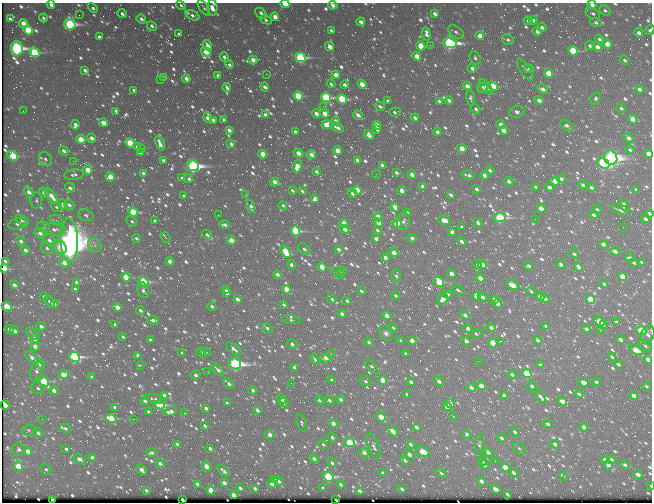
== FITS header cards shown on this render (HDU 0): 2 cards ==
NAXIS1  =                  650 / Width of table row in bytes
NAXIS2  =                  500 / Number of rows in table

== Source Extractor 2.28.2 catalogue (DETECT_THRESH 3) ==
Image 650 x 500 px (HDU 0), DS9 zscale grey, 1 PNG px = 1 image px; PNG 654 x 504 px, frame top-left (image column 1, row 500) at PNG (2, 3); each listed source drawn as its Kron ellipse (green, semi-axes under 4 px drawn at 4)
Background 389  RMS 2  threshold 6.06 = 3 sigma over >= 5 px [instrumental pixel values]
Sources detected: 1106; of the 1106, the 500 brightest by FLUX_AUTO listed and drawn (606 fainter detections omitted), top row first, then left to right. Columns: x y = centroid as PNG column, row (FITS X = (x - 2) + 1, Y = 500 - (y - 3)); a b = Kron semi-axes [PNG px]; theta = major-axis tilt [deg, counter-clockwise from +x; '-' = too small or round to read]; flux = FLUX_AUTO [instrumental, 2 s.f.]
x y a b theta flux
285 4 4 3 - 2300
51 5 4 3 - 620
181 5 5 4 - 310
333 5 5 4 - 860
592 5 4 4 - 740
93 8 5 4 - 350
204 8 9 4 -55 310
212 8 8 5 -89 1500
605 10 6 4 -33 320
261 13 6 4 -46 540
122 14 5 4 - 490
435 14 4 3 - 600
593 14 7 5 -26 360
79 15 2 2 - 290
192 15 7 4 -28 460
275 17 4 3 - 1200
43 18 4 3 - 290
10 19 4 3 - 380
141 19 5 4 - 500
266 20 6 4 -25 370
533 20 4 3 - 410
528 21 4 4 - 350
361 22 4 3 - 610
23 23 4 3 - 1500
596 23 6 4 -16 320
70 24 6 5 - 24000
152 26 5 4 - 440
542 27 4 3 - 450
28 30 5 4 - 7100
331 30 4 3 - 290
650 30 5 4 - 300
537 31 4 4 - 760
456 32 9 5 -34 420
639 33 4 4 - 630
179 34 4 3 - 310
426 34 7 3 -82 600
480 36 4 4 - 1500
99 37 4 3 - 540
599 39 5 4 - 440
508 40 6 5 - 330
450 43 7 5 -11 32000
607 44 4 4 - 2100
207 45 6 4 -59 860
430 45 3 2 - 510
421 46 5 4 - 4400
590 46 5 4 - 420
330 47 5 3 - 1300
597 47 5 4 - 930
17 48 7 6 - 35000
573 51 5 4 - 8100
34 52 5 4 - 9800
206 52 5 4 - 1900
417 56 4 4 - 1900
224 57 4 3 - 380
300 57 5 4 - 19000
475 58 7 5 -68 370
253 60 4 4 - 1300
625 60 5 4 - 320
229 65 4 3 - 300
472 68 4 3 - 640
529 69 5 4 - 420
85 70 4 3 - 510
525 70 12 5 -56 740
548 73 5 4 - 3600
266 74 2 2 - 970
336 75 4 3 - 1800
218 76 4 3 - 740
164 77 4 3 - 480
186 79 4 3 - 780
160 80 3 2 - 310
331 84 4 3 - 290
362 84 5 3 - 2000
344 85 4 3 - 490
467 86 4 3 - 1300
493 86 5 4 - 5600
227 87 4 3 - 500
265 87 4 3 - 500
486 87 9 4 -50 650
482 88 5 5 - 740
543 89 5 4 - 750
639 89 4 3 - 750
134 90 4 3 - 330
298 96 5 4 - 7400
326 97 5 4 - 16000
471 98 8 4 -78 370
596 98 6 4 60 300
342 99 5 4 - 10000
449 100 4 3 - 530
539 100 5 4 - 930
388 101 4 3 - 590
439 101 4 3 - 370
323 106 2 2 - 380
380 106 5 4 - 350
621 108 4 3 - 390
476 109 5 4 - 360
23 111 2 2 - 290
116 111 4 3 - 530
395 112 6 3 15 310
517 112 7 6 - 690
316 113 4 3 - 1000
325 113 4 3 - 2000
265 115 4 3 - 480
358 115 5 3 - 680
208 118 5 4 - 1000
415 118 4 3 - 540
632 119 5 4 - 1600
213 120 4 3 - 510
224 120 4 3 - 320
335 121 4 3 - 810
103 123 4 3 - 1700
501 124 4 3 - 1000
75 125 5 4 - 730
326 125 5 4 - 2500
377 125 4 3 - 1700
567 126 7 4 -37 510
337 127 7 4 -29 670
377 129 4 3 - 320
229 130 4 3 - 730
503 130 4 4 - 1400
295 131 4 3 - 280
437 132 4 3 - 520
369 135 5 4 - 940
92 138 4 3 - 880
629 138 5 4 - 720
81 140 5 4 - 4300
130 143 5 4 - 5300
160 143 7 3 -67 690
231 144 4 3 - 440
137 147 4 3 - 380
142 148 2 2 - 1400
462 148 5 4 - 2300
630 150 4 4 - 310
64 151 5 3 - 560
337 151 4 3 - 2500
140 153 4 3 - 360
298 153 5 3 - 1400
263 154 4 3 - 2200
311 154 5 4 - 1000
648 154 4 3 - 2200
13 156 6 4 -45 8200
611 158 7 6 - 71000
45 159 7 6 - 470
163 160 4 3 - 400
357 160 4 3 - 590
73 161 2 2 - 490
603 163 6 4 -31 32000
382 165 4 3 - 680
193 166 6 5 - 37000
297 166 6 4 79 1800
88 170 5 4 - 2800
490 170 4 3 - 370
316 172 4 3 - 350
396 172 4 3 - 420
143 173 4 3 - 600
376 174 4 3 - 290
74 175 10 5 8 440
412 175 4 3 - 1200
468 175 7 3 -16 490
484 175 4 3 - 860
110 177 4 4 - 3200
182 178 4 3 - 360
189 179 4 3 - 300
561 179 4 4 - 710
509 181 5 4 - 540
555 181 5 4 - 1900
275 182 4 3 - 1500
583 185 4 3 - 540
422 186 4 3 - 770
536 187 4 3 - 320
549 187 4 3 - 960
591 187 4 3 - 500
70 188 5 4 - 550
476 189 4 3 - 430
292 190 4 3 - 320
357 190 4 3 - 2400
636 190 4 3 - 280
302 191 4 3 - 290
402 191 4 3 - 1800
29 192 6 4 -58 1000
44 193 6 4 -46 640
352 193 5 4 - 420
246 195 3 2 - 460
451 195 4 3 - 460
52 196 9 4 -53 1600
184 196 4 3 - 310
315 199 4 4 - 690
36 200 8 6 86 380
63 205 6 4 -47 730
69 205 5 4 - 530
283 205 4 3 - 320
624 205 6 4 -78 890
56 207 6 4 -35 290
251 207 7 4 -75 480
395 207 4 3 - 1700
541 208 4 3 - 2200
597 209 4 3 - 280
621 210 10 5 -21 450
133 212 5 4 - 7800
407 213 4 3 - 470
649 213 4 3 - 290
86 215 8 5 -18 380
218 215 2 2 - 350
594 215 4 3 - 470
378 217 4 3 - 2600
500 218 6 4 3 18000
535 219 2 2 - 280
645 219 4 3 - 680
22 220 7 4 -37 330
56 220 6 5 - 290
444 220 6 4 -13 2000
132 221 6 5 - 330
155 221 4 3 - 310
403 221 8 6 88 440
344 223 4 4 - 2200
378 223 5 4 - 2100
397 223 5 4 - 5800
478 223 5 4 - 730
18 224 11 5 13 760
225 225 5 4 - 490
44 227 6 5 - 340
462 227 4 3 - 390
623 227 2 2 - 690
54 229 11 6 -2 910
345 229 5 4 - 750
377 230 5 4 - 370
295 231 5 4 - 13000
452 232 4 3 - 830
40 233 6 5 - 750
207 235 6 4 -40 540
166 237 6 2 -53 340
136 238 4 3 - 310
412 238 4 3 - 670
376 239 4 3 - 610
49 240 6 5 - 650
69 240 22 8 -88 260000
231 240 4 3 - 1800
21 241 5 4 - 590
461 241 5 3 - 740
603 244 4 3 - 1000
95 245 7 6 - 470
61 247 7 5 -65 4800
47 248 6 5 - 400
304 249 6 4 -35 340
338 249 4 3 - 730
25 250 4 3 - 710
615 251 5 3 - 1100
286 252 7 4 -58 6300
394 253 4 3 - 2800
574 254 5 4 - 320
385 257 4 3 - 740
630 258 4 3 - 390
5 261 4 3 - 440
170 261 4 3 - 1500
642 262 4 3 - 320
64 263 5 4 - 1200
634 263 4 3 - 360
291 264 4 3 - 450
477 264 5 4 - 450
483 264 4 3 - 740
561 264 4 3 - 500
528 266 4 4 - 490
322 267 4 3 - 2500
578 267 5 3 - 1500
3 269 4 4 - 7200
342 271 4 3 - 360
338 273 7 4 -42 340
451 273 4 3 - 1200
277 275 4 3 - 790
396 276 6 5 - 370
622 276 4 3 - 3000
126 277 4 4 - 4800
480 278 5 3 - 1600
77 282 4 3 - 660
144 282 5 4 - 13000
439 282 5 4 - 6700
604 284 4 3 - 320
14 285 4 3 - 640
512 285 6 4 -31 2800
75 289 4 3 - 370
225 289 3 3 - 550
286 289 4 3 - 3100
143 290 8 5 -71 390
458 290 7 3 -32 340
361 291 4 3 - 310
531 291 4 3 - 330
227 293 4 3 - 740
447 294 5 3 - 600
395 295 4 3 - 320
44 296 4 3 - 310
477 296 5 4 - 3300
482 297 5 4 - 530
540 297 4 3 - 1300
545 298 4 3 - 710
237 299 4 3 - 780
332 299 5 3 - 360
443 299 6 5 - 870
494 299 4 3 - 580
590 299 5 4 - 4800
347 301 4 3 - 400
50 302 7 3 -58 840
54 304 4 3 - 400
497 304 4 3 - 1500
284 305 4 3 - 330
7 306 5 4 - 6200
212 306 4 3 - 470
117 307 4 3 - 1500
140 311 4 3 - 500
342 314 4 3 - 950
465 315 5 4 - 590
387 316 4 3 - 1300
153 320 6 3 -7 460
291 320 10 4 -7 290
599 321 6 4 -48 2800
617 322 4 3 - 380
115 324 4 3 - 340
604 324 3 3 - 1000
41 326 5 3 - 550
546 326 4 3 - 630
267 328 5 4 - 370
393 328 4 3 - 290
468 328 4 3 - 420
491 328 4 3 - 770
9 329 4 3 - 400
586 329 4 3 - 600
600 330 3 2 - 570
14 331 4 3 - 650
641 331 5 4 - 11000
386 333 8 6 -55 490
476 333 5 3 - 330
33 334 8 3 -39 350
648 335 9 6 66 700
123 337 4 3 - 280
34 339 4 3 - 760
150 340 4 3 - 370
538 340 4 3 - 510
621 340 4 3 - 1000
401 341 4 3 - 310
412 341 4 3 - 1800
466 341 4 3 - 1000
500 341 4 3 - 330
369 342 4 3 - 340
493 343 5 4 - 6900
292 344 5 3 - 610
35 346 4 3 - 1200
645 346 7 4 -38 330
234 349 9 4 -40 730
636 350 8 4 -29 4300
201 352 4 3 - 290
206 352 5 3 - 320
182 353 4 3 - 340
405 353 4 3 - 280
331 354 2 2 - 780
138 355 4 3 - 820
31 357 7 4 -42 830
74 357 5 4 - 23000
612 357 4 3 - 280
325 358 5 4 - 1100
315 359 6 4 -49 370
648 359 4 3 - 1300
478 361 2 2 - 830
41 364 4 3 - 1900
235 364 6 5 - 41000
618 364 4 3 - 430
141 365 3 2 - 410
540 365 4 3 - 370
294 367 4 3 - 490
372 367 8 3 -47 350
218 370 7 4 -43 810
36 371 10 6 72 620
208 372 3 2 - 310
63 374 5 4 - 2300
512 374 4 3 - 390
527 374 5 4 - 9800
196 375 5 4 - 690
92 377 4 3 - 420
332 380 4 3 - 290
383 380 4 3 - 4000
44 381 5 4 - 9000
366 381 6 5 - 280
439 381 5 3 - 950
411 382 4 3 - 570
583 382 5 3 - 1500
596 382 4 3 - 450
291 383 2 2 - 450
229 384 6 3 -40 770
481 386 5 4 - 1200
532 386 4 3 - 540
646 386 4 3 - 290
471 387 4 3 - 670
38 388 6 5 - 400
54 390 4 3 - 1200
253 390 4 3 - 580
579 394 4 3 - 380
164 395 4 3 - 900
407 395 4 3 - 430
504 396 4 3 - 390
634 396 4 3 - 1100
540 397 7 3 -47 580
156 399 11 4 -13 450
281 399 5 3 - 1000
341 399 4 3 - 680
319 400 5 4 - 320
329 400 5 4 - 440
145 401 4 3 - 360
562 401 5 3 - 1700
284 402 5 4 - 510
227 403 4 3 - 470
450 404 5 4 - 1600
5 405 4 3 - 2000
160 405 5 4 - 13000
115 407 4 3 - 360
447 407 4 4 - 1100
206 408 4 3 - 700
257 410 4 3 - 690
148 412 4 3 - 380
170 412 6 4 15 900
184 413 2 2 - 410
453 416 3 2 - 330
381 417 5 3 - 4100
111 418 5 4 - 7500
42 419 2 2 - 580
133 419 2 2 - 420
302 423 9 4 -74 340
333 424 4 3 - 1100
548 424 4 3 - 530
204 426 4 3 - 300
416 427 4 3 - 600
584 427 4 3 - 970
65 428 5 4 - 460
28 430 7 5 15 290
392 431 6 3 -44 1900
515 432 4 3 - 600
38 433 5 4 - 580
467 434 4 3 - 480
270 435 4 3 - 1500
332 437 5 4 - 520
501 438 5 3 - 440
350 443 5 4 - 8600
177 444 4 3 - 470
323 444 5 3 - 360
410 444 4 3 - 450
479 444 10 4 86 310
555 444 4 3 - 890
374 446 13 5 -68 650
210 448 4 3 - 490
519 448 7 4 -41 330
19 449 6 6 - 590
66 449 4 3 - 290
28 451 4 4 - 2000
364 452 5 4 - 870
423 452 7 4 -28 2900
488 452 4 3 - 690
151 453 5 3 - 350
409 454 5 3 - 1100
92 458 4 3 - 850
314 458 5 4 - 480
80 459 7 4 -35 730
605 459 4 3 - 460
612 459 4 3 - 400
405 460 5 4 - 410
483 461 4 3 - 280
495 461 2 2 - 280
160 463 4 3 - 590
332 463 5 3 - 400
484 465 5 4 - 490
608 465 4 4 - 1100
625 465 5 3 - 530
18 466 5 4 - 5800
206 466 4 4 - 2200
505 467 4 3 - 2600
46 469 6 5 - 290
141 470 6 4 -45 690
224 471 7 3 -40 510
513 472 5 4 - 590
383 473 4 3 - 630
441 473 6 4 -35 340
638 474 4 3 - 1300
564 476 3 2 - 490
328 477 5 4 - 16000
275 479 4 3 - 340
278 481 5 3 - 610
481 481 4 3 - 1100
224 483 4 3 - 820
272 483 4 4 - 1200
197 484 4 3 - 580
341 485 4 3 - 470
651 486 3 2 - 300
240 488 4 3 - 460
255 488 4 3 - 360
323 488 4 3 - 430
402 489 4 3 - 360
495 489 5 3 - 1400
146 490 3 3 - 340
211 490 4 4 - 3800
359 491 4 3 - 500
507 494 4 3 - 310
234 495 4 3 - 1500
52 500 3 3 - 720
182 500 3 3 - 880
336 500 3 3 - 420
At the frame edge (FLAGS 8, measured only in part): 11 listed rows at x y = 285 4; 51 5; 333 5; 592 5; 212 8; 650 30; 648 154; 649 213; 3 269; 648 359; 651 486
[606 fainter detections neither listed nor drawn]